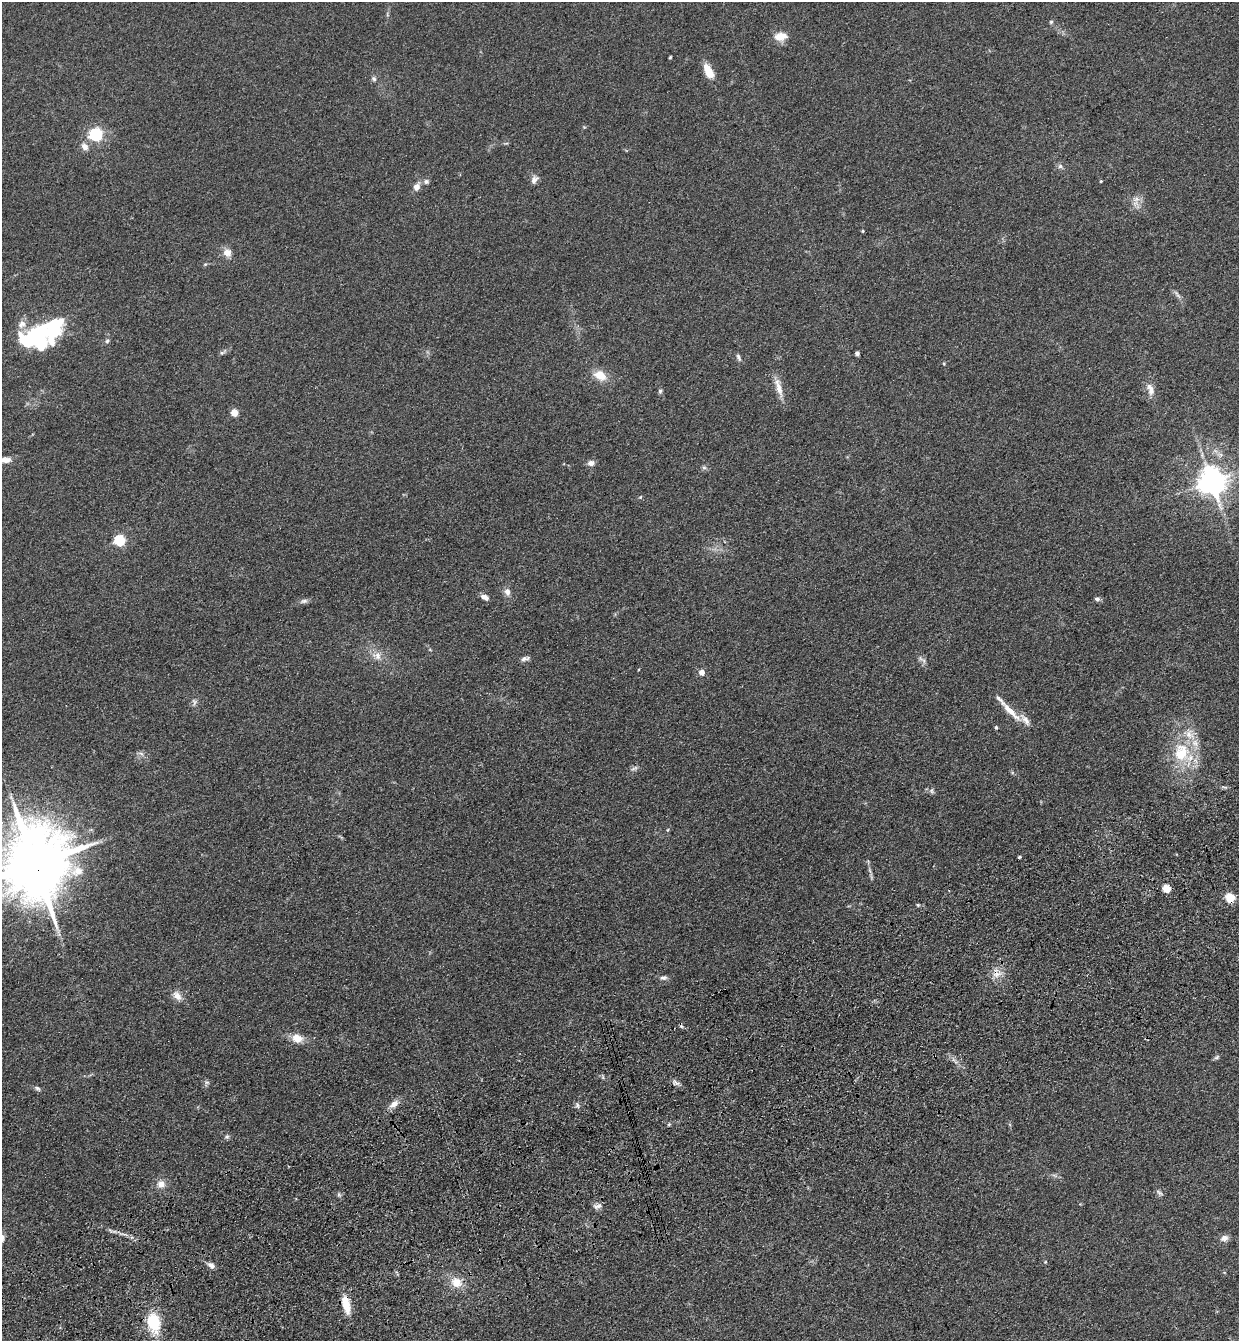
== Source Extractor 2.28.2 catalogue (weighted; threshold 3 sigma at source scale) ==
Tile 7 of 4 x 4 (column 3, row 2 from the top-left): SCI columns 2674-3910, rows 2790-4128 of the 5469 x 5580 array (HDU 1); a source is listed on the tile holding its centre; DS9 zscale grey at full resolution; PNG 1241 x 1343 px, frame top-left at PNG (2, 2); no overlay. Shown black and unused: <1% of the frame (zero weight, under 3 of 4 exposures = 6% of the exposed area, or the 3 px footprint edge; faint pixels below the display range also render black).
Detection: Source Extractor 2.28.2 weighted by HDU 2 'WHT'; one run over the whole footprint, this tile lists its part. Background 0.157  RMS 0.01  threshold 0.045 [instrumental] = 3 sigma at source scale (4.5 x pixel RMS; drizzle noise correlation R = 1.50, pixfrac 1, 0.05/0.05 arcsec/px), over >= 5 px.
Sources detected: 84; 3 inside a brighter object's white glare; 1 cosmic-ray / hot-pixel residue — not listed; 7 inside a brighter listed object's ellipse — not listed separately; the other 73 listed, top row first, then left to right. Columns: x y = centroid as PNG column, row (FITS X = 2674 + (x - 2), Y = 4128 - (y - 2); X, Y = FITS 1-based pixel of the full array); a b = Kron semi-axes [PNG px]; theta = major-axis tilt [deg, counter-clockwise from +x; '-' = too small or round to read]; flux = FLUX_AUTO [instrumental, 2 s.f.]
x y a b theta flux
1051 22 5 5 - 1.5
780 36 16 9 7 12
670 57 3 3 - 0.98
710 73 12 11 - 9.8
374 79 7 6 - 2.3
96 134 6 6 - 180
85 146 10 7 -45 5.9
1060 166 7 6 - 2.5
534 179 12 8 56 4.3
426 181 7 6 - 2.6
1101 181 3 3 - 0.86
416 187 9 7 64 6.4
1136 199 11 6 14 5
863 231 4 3 - 1
227 252 9 8 - 8.5
1177 294 15 4 -52 3.1
35 337 29 17 20 100
107 341 6 5 - 1.7
222 352 9 5 29 2.3
857 354 4 4 - 2.2
738 357 11 4 -64 2.4
600 375 16 11 -26 15
779 387 29 8 -75 11
1150 389 17 8 -72 8.2
660 391 5 5 - 1.7
234 412 7 6 - 8.3
5 460 13 7 0 6.8
591 463 9 7 7 4.4
704 468 6 5 - 1.9
1212 481 8 8 - 1300
640 497 5 4 - 0.95
120 540 5 5 - 86
507 592 10 8 -76 4.9
485 597 9 5 -23 5.7
1097 599 7 5 -17 2.5
304 601 11 6 12 3.1
377 656 13 12 - 9.2
525 658 12 5 12 3.4
924 661 8 5 -43 2.7
702 672 5 4 - 8.7
194 702 10 5 -75 2.8
1010 711 35 7 -45 16
996 727 5 4 - 1.3
1181 752 28 24 89 46
141 753 7 4 -20 2.2
634 768 11 4 25 2.3
931 791 7 6 - 2.4
1020 857 4 3 - 1.2
35 863 20 17 -84 10000
1166 889 7 6 - 14
1230 898 6 6 - 27
918 905 4 4 - 1.2
996 973 14 11 -58 9.7
663 977 10 6 1 3.2
177 996 13 9 -52 7.6
297 1038 13 10 -16 12
1217 1057 9 4 28 1.8
207 1082 7 5 -19 2.1
676 1083 10 6 -23 3.4
37 1088 8 5 -38 2.1
394 1104 13 8 38 7.2
577 1106 7 5 -71 2.2
227 1136 6 5 - 1.8
161 1184 11 10 - 7.6
1159 1193 10 5 -41 2.4
339 1194 6 4 72 1.5
598 1206 13 7 15 4
1224 1238 10 8 27 5.2
1045 1262 5 3 - 0.83
211 1265 8 6 -36 4.9
456 1282 15 12 -37 14
346 1304 23 9 -77 17
154 1323 22 14 -79 36
Overlapping masked pixels (flux is a lower limit): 4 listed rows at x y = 35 863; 1230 898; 996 973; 346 1304
Isophote crosses this tile's border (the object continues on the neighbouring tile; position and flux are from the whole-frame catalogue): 2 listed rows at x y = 5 460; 35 863